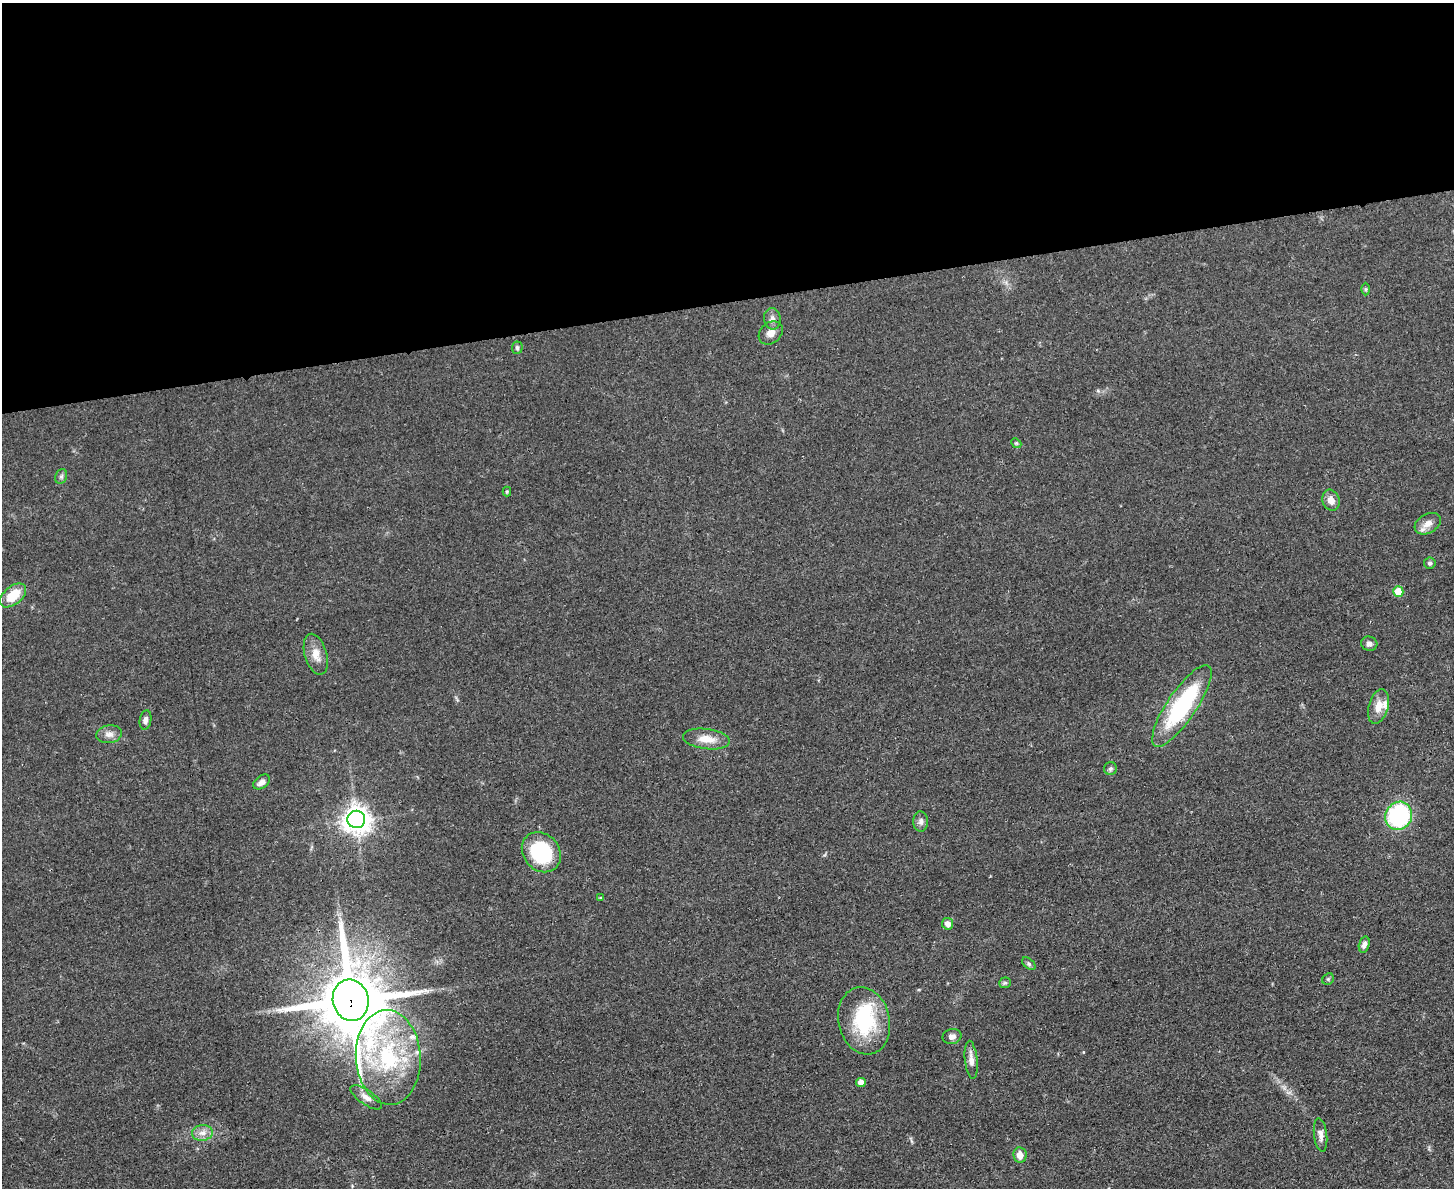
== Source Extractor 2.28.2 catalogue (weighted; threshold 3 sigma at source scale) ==
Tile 2 of 3 x 4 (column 2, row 1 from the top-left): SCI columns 1594-3045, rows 3569-4754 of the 4749 x 4767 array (HDU 1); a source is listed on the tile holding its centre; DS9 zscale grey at full resolution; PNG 1456 x 1190 px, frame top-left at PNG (2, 3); each listed source drawn as its Kron ellipse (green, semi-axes under 4 px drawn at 4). Shown black and unused: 25% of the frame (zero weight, under 3 of 4 exposures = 2% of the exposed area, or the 3 px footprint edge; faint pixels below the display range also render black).
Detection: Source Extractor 2.28.2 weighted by HDU 2 'WHT'; one run over the whole footprint, this tile lists its part. Background 0.0465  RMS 0.0051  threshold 0.0229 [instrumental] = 3 sigma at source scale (4.5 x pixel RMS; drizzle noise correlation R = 1.50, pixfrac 1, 0.05/0.05 arcsec/px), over >= 5 px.
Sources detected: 43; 1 inside a brighter object's white glare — neither listed nor drawn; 1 inside a brighter listed object's ellipse — not listed separately; the other 41 listed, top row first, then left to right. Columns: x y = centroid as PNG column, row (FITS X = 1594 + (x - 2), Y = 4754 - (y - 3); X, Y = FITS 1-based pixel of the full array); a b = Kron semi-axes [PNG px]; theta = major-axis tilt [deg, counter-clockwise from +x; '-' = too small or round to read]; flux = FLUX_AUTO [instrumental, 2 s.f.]
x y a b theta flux
1366 289 6 4 90 0.7
772 319 11 8 -81 2.8
771 333 13 10 40 3.9
517 348 6 5 - 1.1
1016 443 6 4 -42 0.67
61 476 7 5 69 1.2
507 492 5 4 - 0.6
1331 500 10 8 -71 4
1428 524 14 9 30 4.5
1430 563 6 5 - 1.2
1398 591 5 5 - 11
13 595 15 9 40 12
1369 644 8 7 - 2.1
316 654 21 11 -74 6.3
1182 706 48 14 56 55
1378 707 18 9 75 6.5
145 720 10 6 80 2.3
109 734 13 9 8 3.3
706 739 23 10 -7 7.8
1110 769 6 6 - 1.1
262 782 9 6 37 3.1
1399 816 14 13 - 59
356 819 9 8 - 570
921 822 10 7 89 2
541 852 21 18 -49 40
600 898 4 3 - 0.46
948 924 6 5 - 3.1
1364 945 8 5 74 2.1
1029 964 8 5 -42 1
1328 979 6 5 - 0.83
1005 983 6 5 - 0.9
351 1000 21 18 -76 4900
864 1021 34 25 -77 38
952 1036 9 7 12 2.4
388 1057 47 32 -86 59
971 1060 19 6 -84 3.9
861 1082 5 4 - 4.4
366 1097 18 7 -34 3.5
202 1133 10 8 7 3.4
1320 1135 17 6 -83 3
1020 1155 8 6 -82 4.6
Overlapping masked pixels (flux is a lower limit): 1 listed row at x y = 351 1000